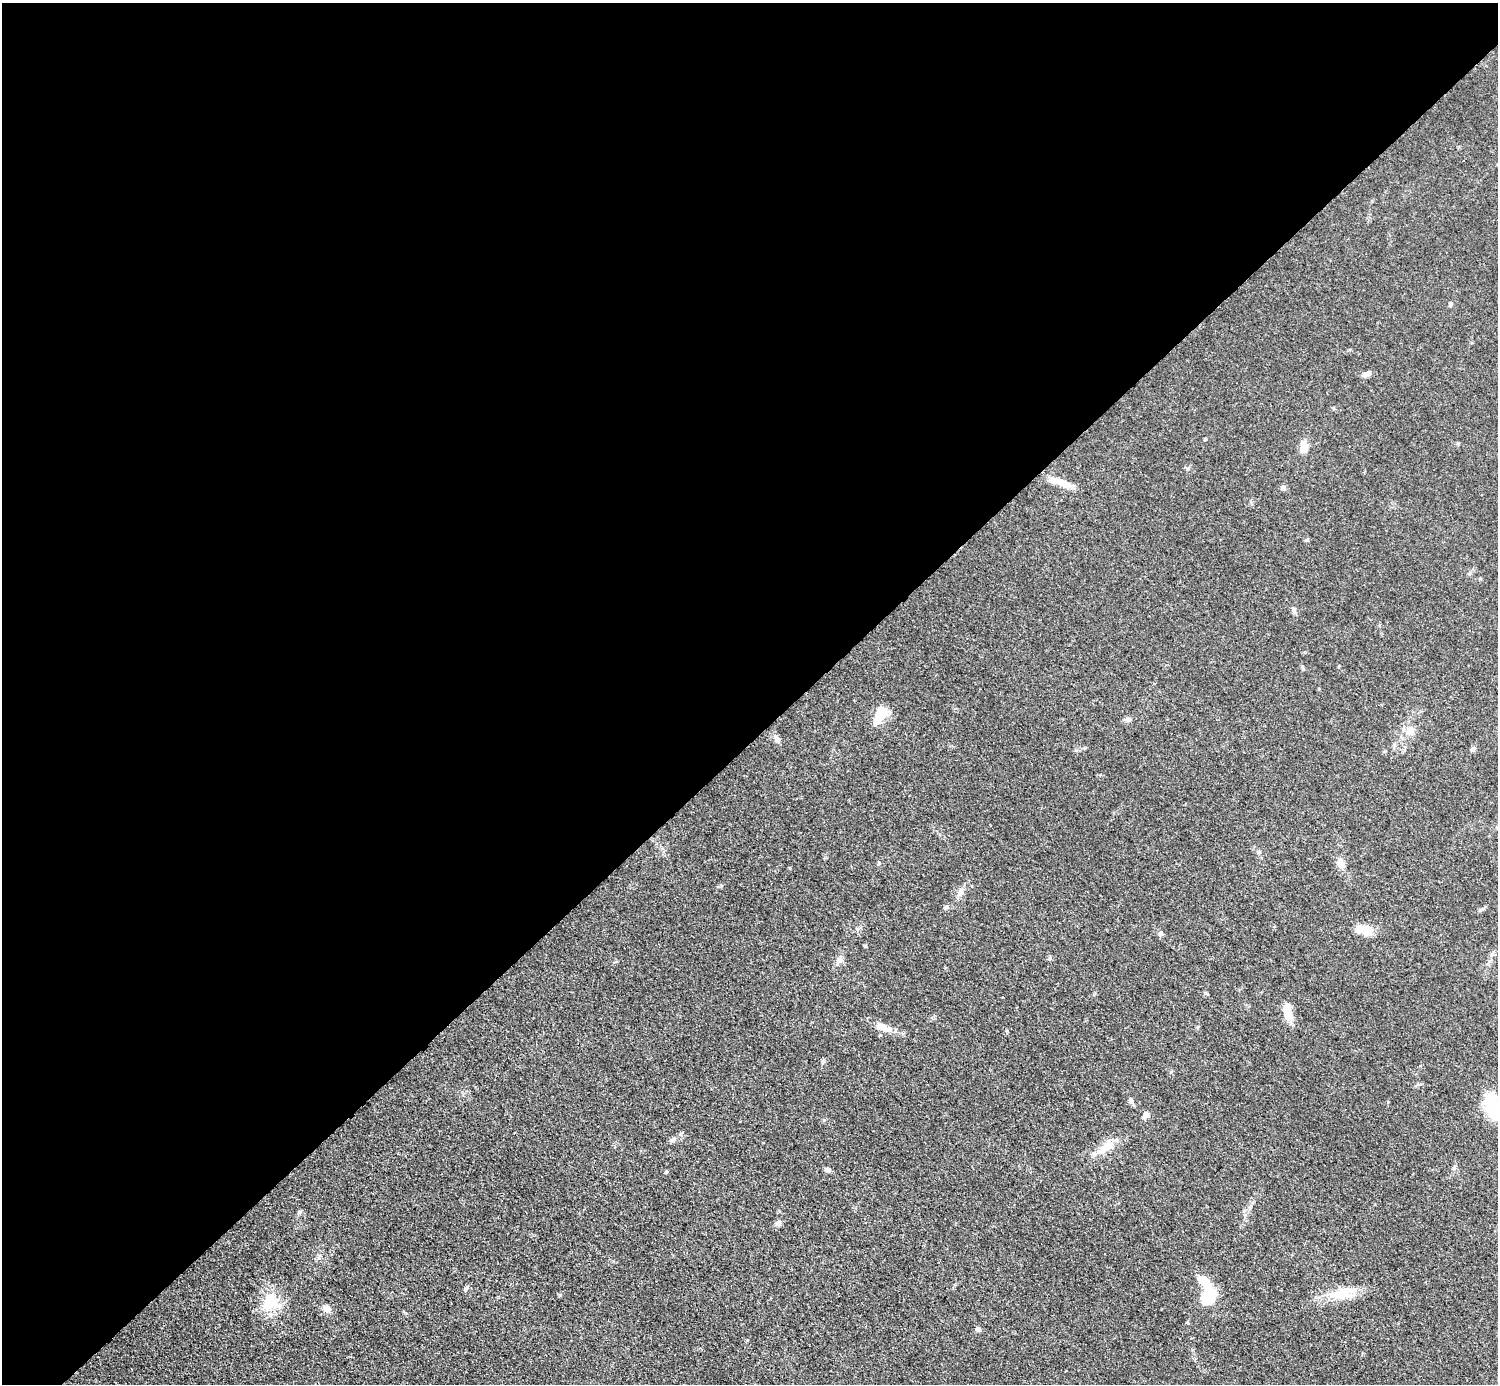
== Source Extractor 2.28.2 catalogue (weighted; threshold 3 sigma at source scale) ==
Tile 2 of 4 x 4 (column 2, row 1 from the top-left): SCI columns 1504-2999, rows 4452-5833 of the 5993 x 5993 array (HDU 1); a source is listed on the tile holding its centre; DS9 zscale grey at full resolution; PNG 1500 x 1386 px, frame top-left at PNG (2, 3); no overlay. Shown black and unused: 53% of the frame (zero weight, under 3 of 5 exposures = <1% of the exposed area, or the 3 px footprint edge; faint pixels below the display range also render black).
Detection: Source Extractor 2.28.2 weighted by HDU 2 'WHT'; one run over the whole footprint, this tile lists its part. Background 0.0505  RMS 0.0053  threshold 0.0239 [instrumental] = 3 sigma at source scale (4.5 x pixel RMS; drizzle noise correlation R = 1.50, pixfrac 1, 0.05/0.05 arcsec/px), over >= 5 px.
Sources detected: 37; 2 inside a brighter listed object's ellipse — not listed separately; the other 35 listed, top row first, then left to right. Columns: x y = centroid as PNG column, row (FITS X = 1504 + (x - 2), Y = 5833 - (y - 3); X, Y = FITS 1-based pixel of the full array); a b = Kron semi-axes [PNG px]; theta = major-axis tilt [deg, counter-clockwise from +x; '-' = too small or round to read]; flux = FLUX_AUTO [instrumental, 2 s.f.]
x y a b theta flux
1451 304 7 3 89 0.77
1366 374 11 6 19 2.3
1205 439 3 3 - 0.69
1304 447 11 8 -90 5.6
1188 469 6 4 0 0.75
1059 482 35 7 -18 7.3
1283 488 7 6 - 1.4
1293 610 9 5 -61 1.3
881 714 19 10 60 12
1128 719 6 5 - 1.1
1410 730 12 9 52 4.5
776 738 10 5 -63 1.7
1472 749 6 5 - 1.2
1340 862 11 8 74 2.8
961 892 10 7 68 2.4
946 907 5 5 - 0.95
1365 930 16 9 -14 11
1287 1011 23 9 -84 6.2
883 1027 22 8 -24 5.7
1131 1100 8 6 -70 1.4
1493 1106 33 15 -72 25
1146 1115 7 6 - 3
673 1139 9 5 22 1.5
1106 1148 24 10 33 9.1
828 1170 7 5 -8 1.7
666 1172 5 4 - 0.68
299 1212 6 5 - 0.88
778 1223 7 6 - 1.2
1204 1281 17 10 -36 8.1
466 1288 8 4 62 0.96
1342 1293 23 16 24 11
1209 1296 20 14 60 16
271 1303 26 16 17 13
327 1309 9 8 - 3.6
978 1329 7 5 -11 1.2
Isophote crosses this tile's border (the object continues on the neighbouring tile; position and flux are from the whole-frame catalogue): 1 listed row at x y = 1493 1106
Unlisted compact peaks at least as high as the median listed source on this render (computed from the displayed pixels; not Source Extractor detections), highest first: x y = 560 1295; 1007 1031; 1161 932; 1205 993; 824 1120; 1050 958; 721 886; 747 1340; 866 946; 1171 1072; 879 863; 1307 540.